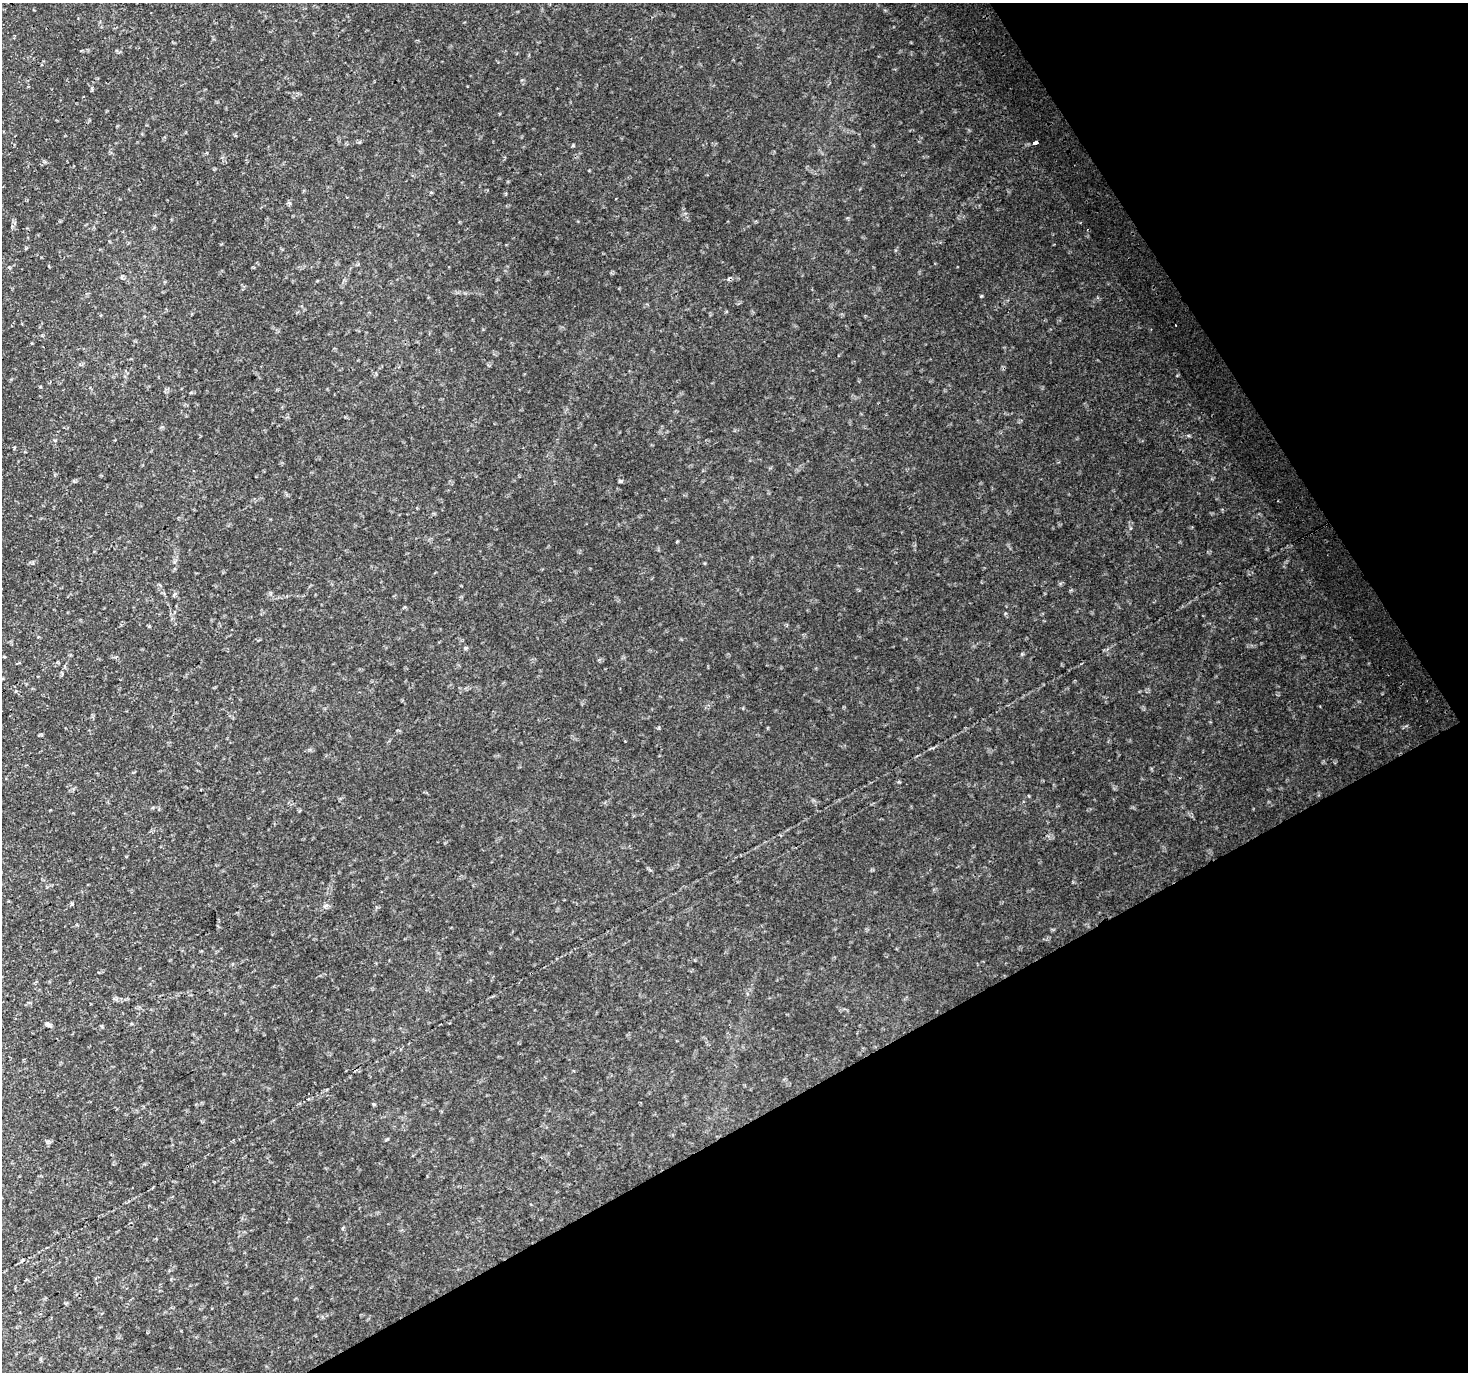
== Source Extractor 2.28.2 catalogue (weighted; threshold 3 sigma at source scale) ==
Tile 12 of 4 x 4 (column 4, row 3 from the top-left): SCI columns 4441-5906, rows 1569-2938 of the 5943 x 5816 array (HDU 1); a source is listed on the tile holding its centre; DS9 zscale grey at full resolution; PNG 1470 x 1374 px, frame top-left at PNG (2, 3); no overlay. Shown black and unused: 28% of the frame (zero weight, under 2 of 3 exposures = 3% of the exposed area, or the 3 px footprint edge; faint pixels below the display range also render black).
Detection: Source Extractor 2.28.2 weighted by HDU 2 'WHT'; one run over the whole footprint, this tile lists its part. Background 0.0633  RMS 0.015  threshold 0.0661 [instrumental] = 3 sigma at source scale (4.5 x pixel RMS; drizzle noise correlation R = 1.50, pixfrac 1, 0.0396/0.0396 arcsec/px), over >= 5 px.
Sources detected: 9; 2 cosmic-ray / hot-pixel residue — not listed; the other 7 listed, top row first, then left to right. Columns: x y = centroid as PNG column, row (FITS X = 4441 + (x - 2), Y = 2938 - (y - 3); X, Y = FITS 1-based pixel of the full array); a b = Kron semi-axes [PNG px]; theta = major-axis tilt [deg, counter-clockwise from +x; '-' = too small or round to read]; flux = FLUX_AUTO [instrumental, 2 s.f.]
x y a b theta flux
92 89 8 3 -78 1.9
1035 143 4 3 - 30
289 203 6 4 -70 2.3
466 648 5 5 - 1.9
16 691 4 4 - 1.5
1179 778 3 2 - 1
48 1024 6 5 - 3.3